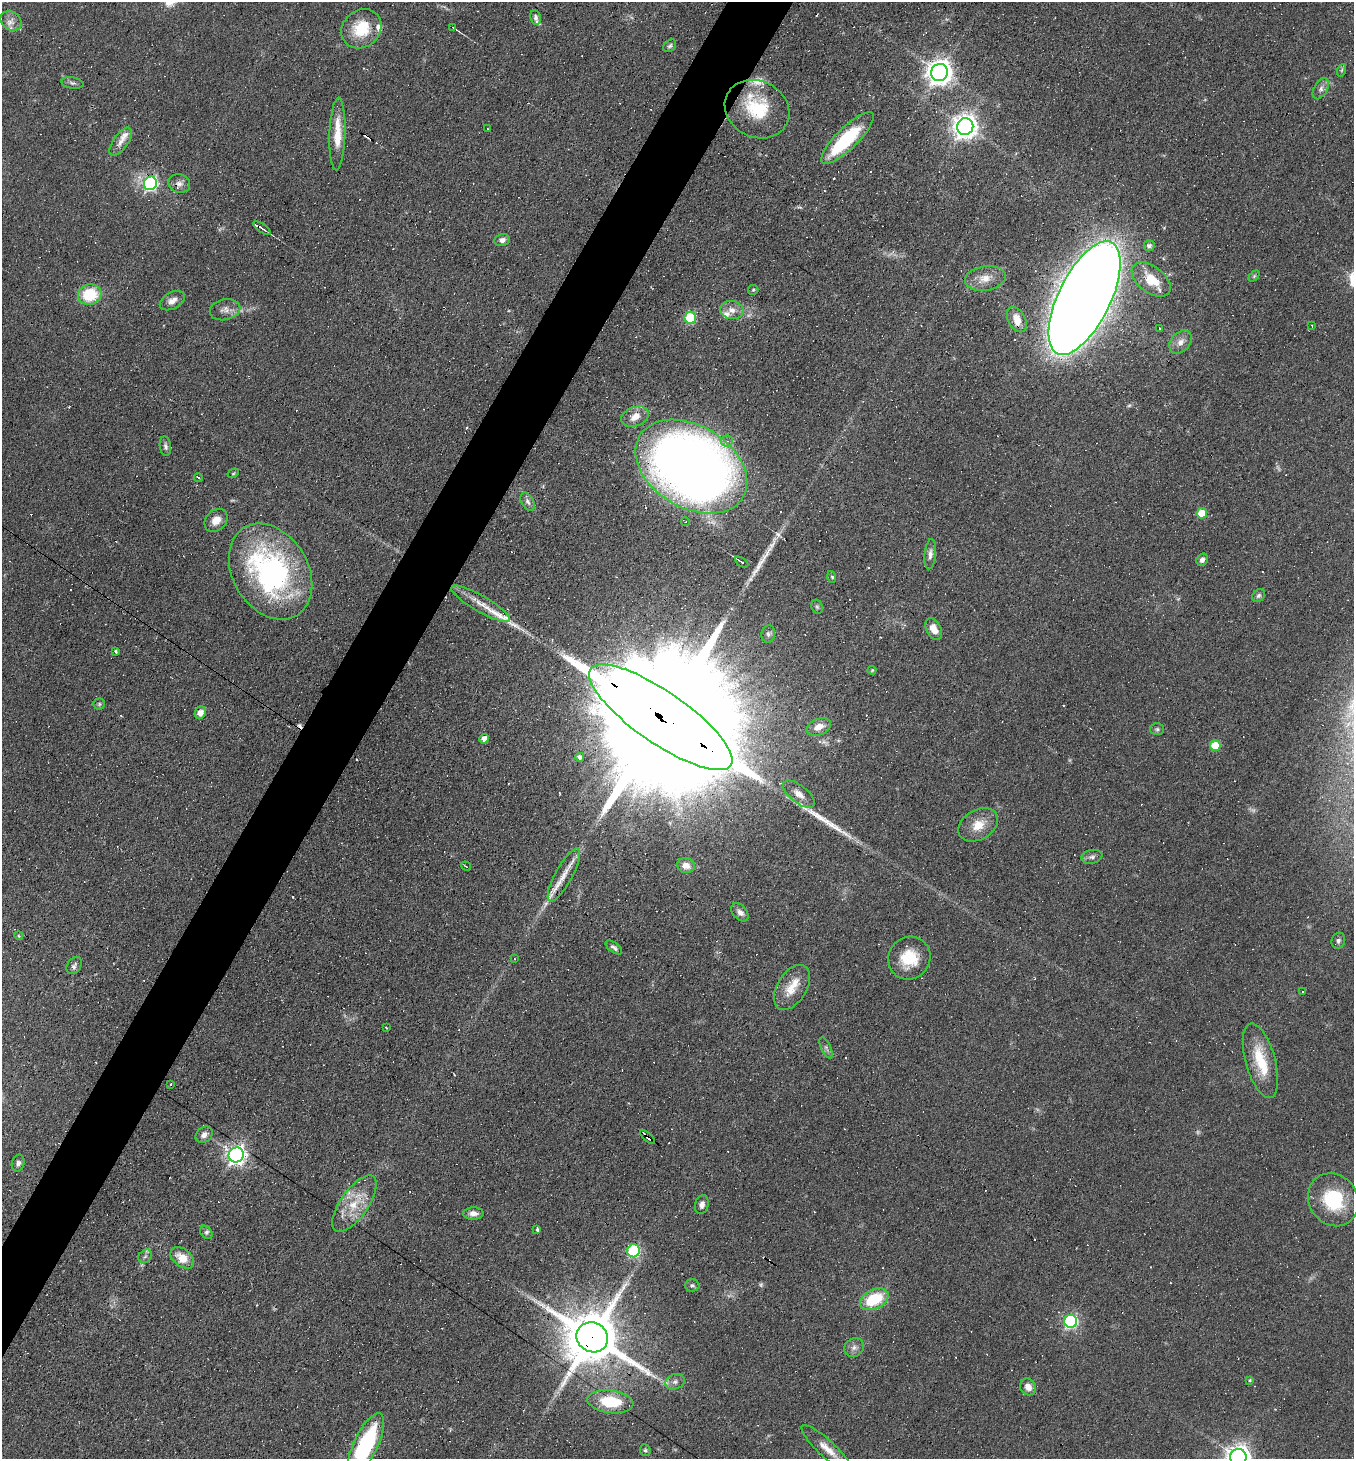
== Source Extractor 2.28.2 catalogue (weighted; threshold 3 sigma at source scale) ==
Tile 7 of 4 x 4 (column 3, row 2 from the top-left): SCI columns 2987-4338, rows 2913-4369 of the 5834 x 5825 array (HDU 1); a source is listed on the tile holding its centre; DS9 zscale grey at full resolution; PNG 1356 x 1461 px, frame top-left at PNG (2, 2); each listed source drawn as its Kron ellipse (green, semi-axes under 4 px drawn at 4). Shown black and unused: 4% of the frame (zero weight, under 5 of 9 exposures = <1% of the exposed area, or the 3 px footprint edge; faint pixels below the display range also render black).
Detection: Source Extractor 2.28.2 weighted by HDU 2 'WHT'; one run over the whole footprint, this tile lists its part. Background 0.104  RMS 0.0049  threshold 0.0201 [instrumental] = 3 sigma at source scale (4.09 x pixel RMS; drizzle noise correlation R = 1.36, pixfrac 0.8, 0.05/0.05 arcsec/px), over >= 5 px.
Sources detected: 179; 2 too faint to see at this stretch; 1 inside a brighter object's white glare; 54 cosmic-ray / hot-pixel residue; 3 long thin detections or spike segments (spike, bleed or trail) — neither listed nor drawn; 10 inside a brighter listed object's ellipse — not listed separately; the other 109 listed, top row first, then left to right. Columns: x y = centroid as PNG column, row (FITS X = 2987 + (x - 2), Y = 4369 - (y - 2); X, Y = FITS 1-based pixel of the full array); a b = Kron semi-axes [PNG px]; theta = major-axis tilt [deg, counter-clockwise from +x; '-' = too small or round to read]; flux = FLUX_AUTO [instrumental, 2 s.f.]
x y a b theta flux
536 17 7 5 -78 1.4
11 21 11 9 -34 3.1
453 27 4 2 - 0.34
361 29 21 18 41 17
670 46 7 5 44 0.97
1342 70 6 4 71 0.69
940 72 9 8 - 480
72 83 11 5 -9 1.4
1321 89 11 6 61 2.1
757 109 33 28 -27 25
965 127 8 8 - 440
487 129 3 2 - 0.58
337 134 36 8 88 11
847 138 35 11 44 31
121 142 16 7 55 3.7
150 183 7 6 - 97
179 183 11 9 -17 2.7
262 228 10 3 -34 1.4
502 240 8 6 12 2
1149 246 5 5 - 1.6
1254 276 6 4 46 0.62
985 278 21 12 9 6.5
1151 279 22 13 -37 12
753 290 5 5 - 0.66
90 295 12 10 14 21
1084 298 62 26 64 1700
172 301 13 8 30 3.3
225 310 15 10 12 3.5
732 310 12 9 -10 3.7
690 318 6 5 - 32
1017 319 14 8 -62 5.8
1312 325 2 2 - 0.48
1159 328 3 2 - 0.72
1180 342 13 9 48 3.5
635 416 14 9 21 6.1
727 441 5 5 - 1.3
165 446 10 5 -83 1.4
691 467 60 41 -31 590
233 473 6 4 30 0.56
198 478 4 2 - 0.88
528 502 10 6 -61 1.7
1202 513 5 5 - 13
216 520 13 10 44 5
686 522 4 3 - 0.64
930 554 15 5 85 2.4
1202 560 6 5 - 1.8
742 562 7 3 -32 1
271 572 51 37 -59 110
832 577 6 3 -73 0.67
1259 596 7 5 44 1.1
481 604 33 8 -30 7.7
817 607 7 5 -68 0.87
934 629 11 7 -62 4.7
768 634 8 7 - 1.4
116 651 3 3 - 0.83
872 670 4 4 - 0.47
99 704 5 5 - 0.73
200 713 6 5 - 3.8
661 717 85 26 -35 57000
819 727 13 8 22 4.1
1157 729 7 6 - 0.94
484 739 5 4 - 3.2
1215 746 5 5 - 17
580 757 4 4 - 1.1
799 794 19 8 -39 4.5
978 825 21 15 30 8.6
1092 857 10 7 11 1.7
686 865 9 7 -13 3.7
466 866 5 2 - 0.43
564 875 30 8 61 7.4
740 912 10 7 -49 2.4
19 936 4 3 - 0.43
1338 941 8 6 66 1.4
614 947 9 4 -37 1.5
909 958 22 20 52 15
514 959 4 3 - 0.44
74 965 9 6 55 1.5
792 987 25 14 58 9.5
1302 991 2 2 - 0.32
386 1028 3 2 - 0.71
826 1048 11 5 -65 1.4
1260 1061 39 14 -75 18
171 1085 3 3 - 0.98
204 1135 9 7 36 2.4
648 1137 9 3 -43 4
236 1155 8 7 - 240
18 1163 8 6 76 1.5
1333 1200 27 24 -56 26
354 1204 33 14 55 14
702 1204 9 6 73 1.9
473 1213 10 6 1 2.6
537 1229 4 3 - 2.3
206 1232 7 5 -51 1.2
634 1251 6 6 - 48
145 1256 7 6 - 1.3
182 1258 13 8 -39 7.4
692 1285 7 6 - 1.1
874 1299 15 9 27 21
1071 1321 6 6 - 80
592 1337 16 14 -30 3400
854 1347 10 9 - 2.4
1250 1380 3 3 - 0.51
675 1382 10 7 19 2.2
1028 1387 9 7 -51 3.4
610 1402 23 11 -7 18
366 1444 34 12 64 53
827 1449 33 8 -43 6.9
645 1450 6 5 - 0.88
1238 1457 8 8 - 410
Overlapping masked pixels (flux is a lower limit): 6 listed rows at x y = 150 183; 1084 298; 691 467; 661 717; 648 1137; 592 1337
Isophote crosses this tile's border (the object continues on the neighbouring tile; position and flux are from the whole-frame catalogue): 3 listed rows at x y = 366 1444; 827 1449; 1238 1457